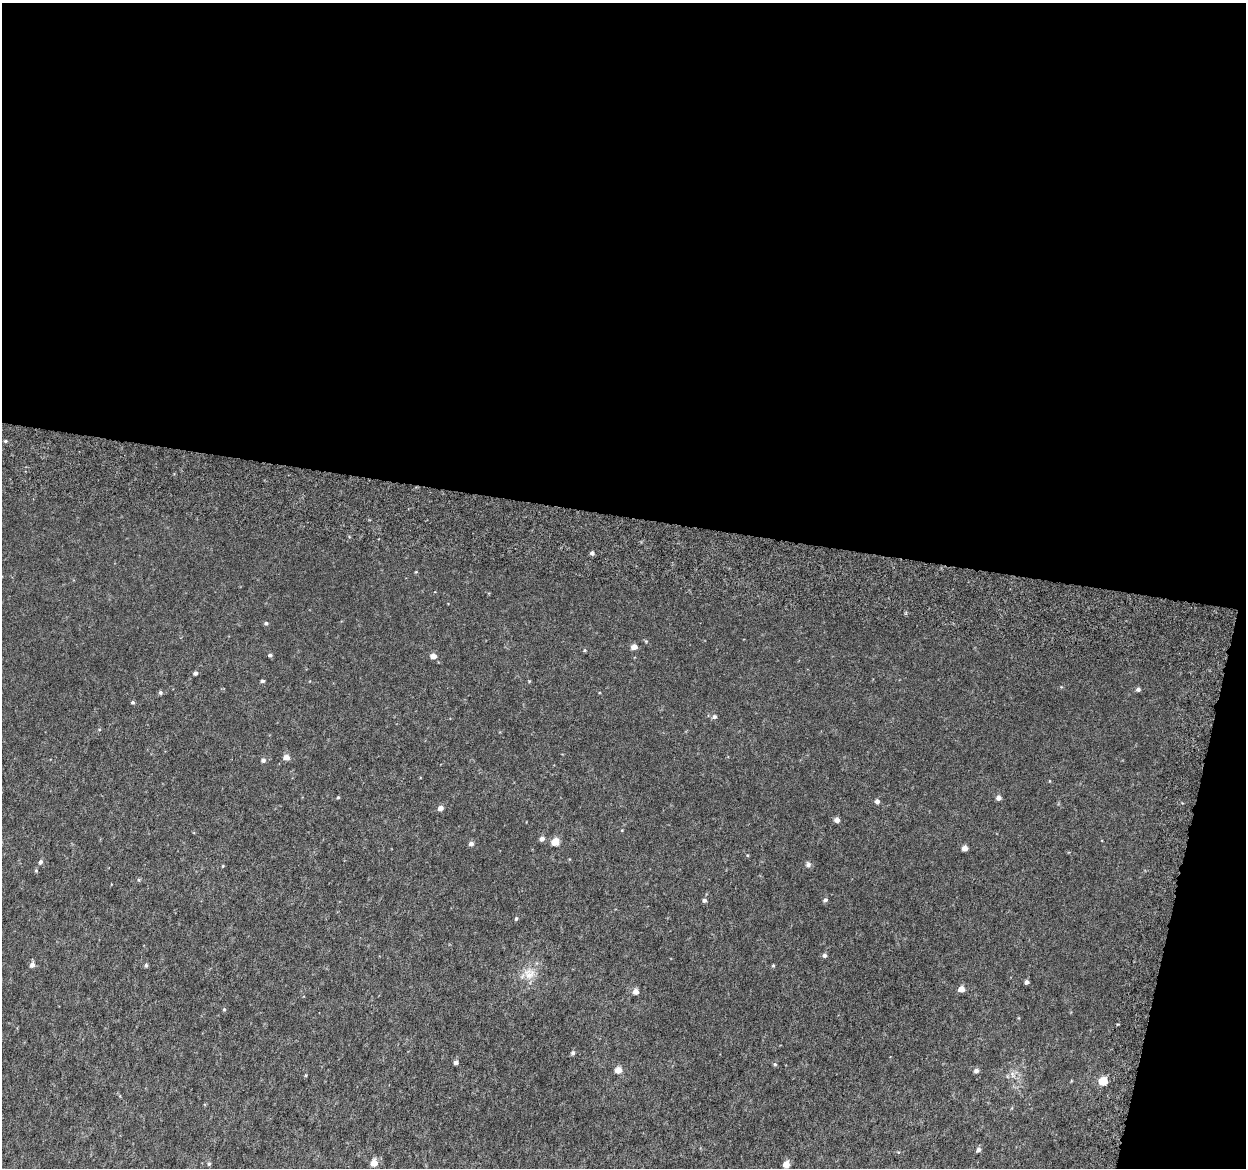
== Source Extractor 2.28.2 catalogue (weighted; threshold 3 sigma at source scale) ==
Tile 4 of 4 x 4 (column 4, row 1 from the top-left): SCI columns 3783-5026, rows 3805-4970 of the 5084 x 5337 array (HDU 1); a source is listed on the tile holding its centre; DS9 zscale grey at full resolution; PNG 1248 x 1170 px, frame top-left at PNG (2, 3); no overlay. Shown black and unused: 47% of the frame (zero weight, under 6 of 12 exposures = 5% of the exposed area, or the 3 px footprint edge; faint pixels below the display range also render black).
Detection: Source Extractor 2.28.2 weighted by HDU 2 'WHT'; one run over the whole footprint, this tile lists its part. Background 0.00174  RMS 0.0014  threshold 0.00566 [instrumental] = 3 sigma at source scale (4.09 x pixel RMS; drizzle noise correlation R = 1.36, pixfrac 0.8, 0.0396/0.0396 arcsec/px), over >= 5 px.
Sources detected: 50; all 50 listed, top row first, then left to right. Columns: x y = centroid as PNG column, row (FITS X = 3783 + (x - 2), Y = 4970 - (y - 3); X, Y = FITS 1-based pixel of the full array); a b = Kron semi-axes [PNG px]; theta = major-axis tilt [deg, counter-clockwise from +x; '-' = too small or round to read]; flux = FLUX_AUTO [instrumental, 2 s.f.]
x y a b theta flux
5 441 4 4 - 0.15
592 553 5 4 - 0.31
266 623 5 5 - 0.21
634 647 5 4 - 0.85
585 650 5 3 - 0.13
270 655 5 4 - 0.24
433 656 5 5 - 1
195 673 4 4 - 0.33
262 681 4 4 - 0.24
1138 689 6 5 - 0.29
160 693 5 5 - 0.22
133 702 4 4 - 0.18
714 717 6 5 - 0.33
286 757 5 5 - 0.94
263 760 6 5 - 0.32
338 797 4 4 - 0.12
999 798 5 5 - 0.53
877 801 5 5 - 0.4
440 808 5 4 - 0.68
837 820 5 5 - 0.57
542 839 5 5 - 0.49
555 842 5 5 - 2.2
471 844 6 5 - 0.4
965 848 5 4 - 0.73
40 862 6 5 - 0.29
808 864 7 6 - 0.35
223 866 4 3 - 0.1
36 871 5 4 - 0.14
704 900 5 5 - 0.28
825 900 6 5 - 0.29
516 918 5 4 - 0.18
824 955 5 5 - 0.3
32 965 6 5 - 0.52
146 965 5 4 - 0.2
773 966 6 4 1 0.13
529 974 17 16 - 1.8
1027 982 5 4 - 0.33
961 989 5 5 - 0.91
636 992 5 5 - 0.73
224 1009 5 4 - 0.14
573 1053 6 5 - 0.27
456 1062 5 4 - 0.38
775 1064 5 4 - 0.17
618 1070 6 5 - 1.2
976 1071 6 5 - 0.36
1103 1081 5 5 - 3.3
978 1149 6 5 - 0.41
374 1163 6 5 - 1.5
209 1164 5 4 - 0.19
786 1164 5 5 - 1.4